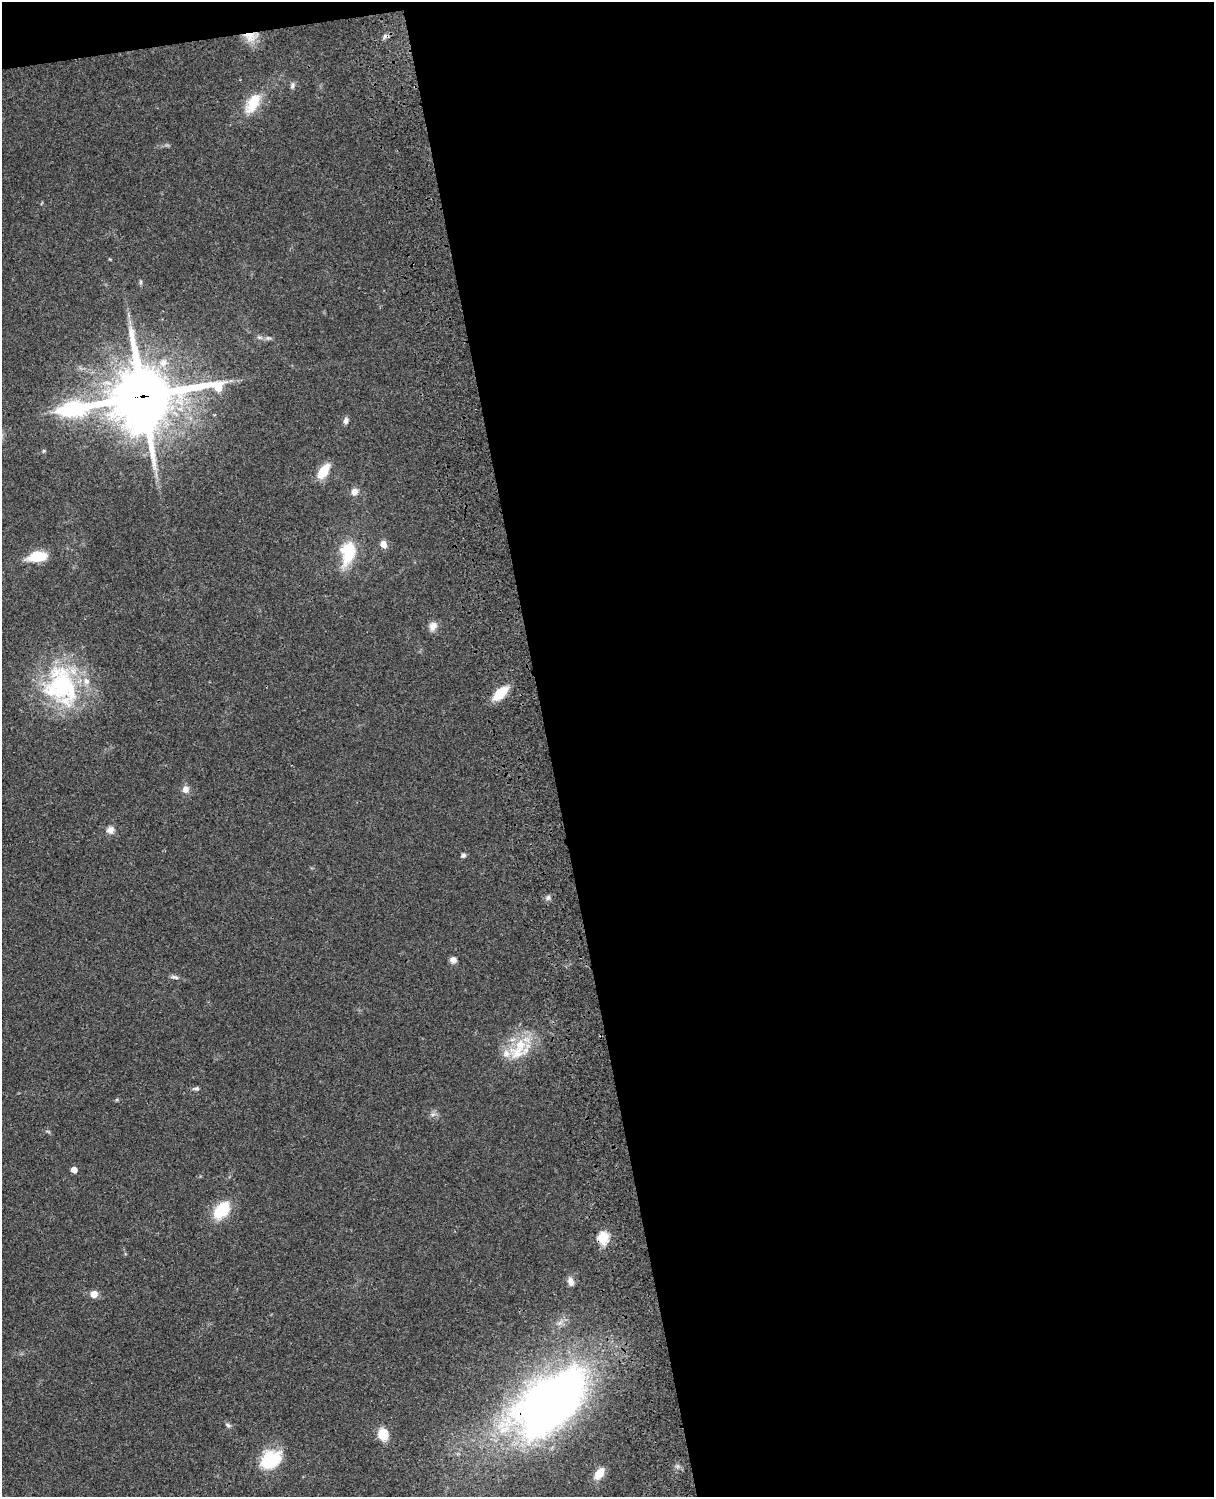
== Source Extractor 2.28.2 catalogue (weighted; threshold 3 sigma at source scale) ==
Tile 4 of 4 x 3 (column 4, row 1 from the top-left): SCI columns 3757-4968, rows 3269-4763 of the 5087 x 4927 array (HDU 1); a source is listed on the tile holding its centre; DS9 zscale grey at full resolution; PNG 1216 x 1499 px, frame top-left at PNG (2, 2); no overlay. Shown black and unused: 56% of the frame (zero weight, under 3 of 4 exposures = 6% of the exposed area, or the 3 px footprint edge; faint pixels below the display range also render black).
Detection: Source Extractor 2.28.2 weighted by HDU 2 'WHT'; one run over the whole footprint, this tile lists its part. Background 0.0867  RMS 0.0062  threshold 0.0278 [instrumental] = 3 sigma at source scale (4.5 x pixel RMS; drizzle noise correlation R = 1.50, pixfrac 1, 0.05/0.05 arcsec/px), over >= 5 px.
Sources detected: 43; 2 inside a brighter object's white glare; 1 cosmic-ray / hot-pixel residue — not listed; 5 inside a brighter listed object's ellipse — not listed separately; the other 35 listed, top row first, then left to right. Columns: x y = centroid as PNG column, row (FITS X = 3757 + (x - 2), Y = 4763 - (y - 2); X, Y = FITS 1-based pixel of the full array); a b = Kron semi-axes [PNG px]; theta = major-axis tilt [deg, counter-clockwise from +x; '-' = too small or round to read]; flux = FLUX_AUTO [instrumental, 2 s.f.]
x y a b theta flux
250 36 17 13 -21 8.8
292 85 10 5 78 1.6
253 103 30 15 60 16
141 282 7 4 90 0.88
259 337 7 4 -18 1.2
268 338 8 5 0 1.6
143 396 36 22 11 3700
346 420 9 6 76 2.2
323 471 13 7 55 17
354 492 9 8 - 3.8
383 544 8 6 -68 4.7
349 550 14 11 -5 20
38 556 21 10 5 17
433 626 11 9 59 4.5
62 685 61 38 -69 77
500 693 14 8 44 17
186 789 9 9 - 3.6
110 830 9 9 - 3.7
463 855 6 5 - 1.5
548 898 8 5 62 1.6
453 960 8 7 - 2.8
175 977 11 5 -13 1.8
518 1053 28 20 -9 19
196 1088 7 5 10 1.5
433 1114 7 4 19 1.4
74 1170 5 4 - 5.1
222 1210 23 15 49 20
603 1237 6 5 - 44
571 1281 12 7 -77 3.2
94 1294 6 6 - 6.8
547 1403 70 35 42 520
228 1425 7 6 - 1.4
383 1434 12 9 -78 12
271 1459 25 18 29 27
599 1474 15 9 56 7.8
Overlapping masked pixels (flux is a lower limit): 4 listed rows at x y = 250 36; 143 396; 603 1237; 547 1403